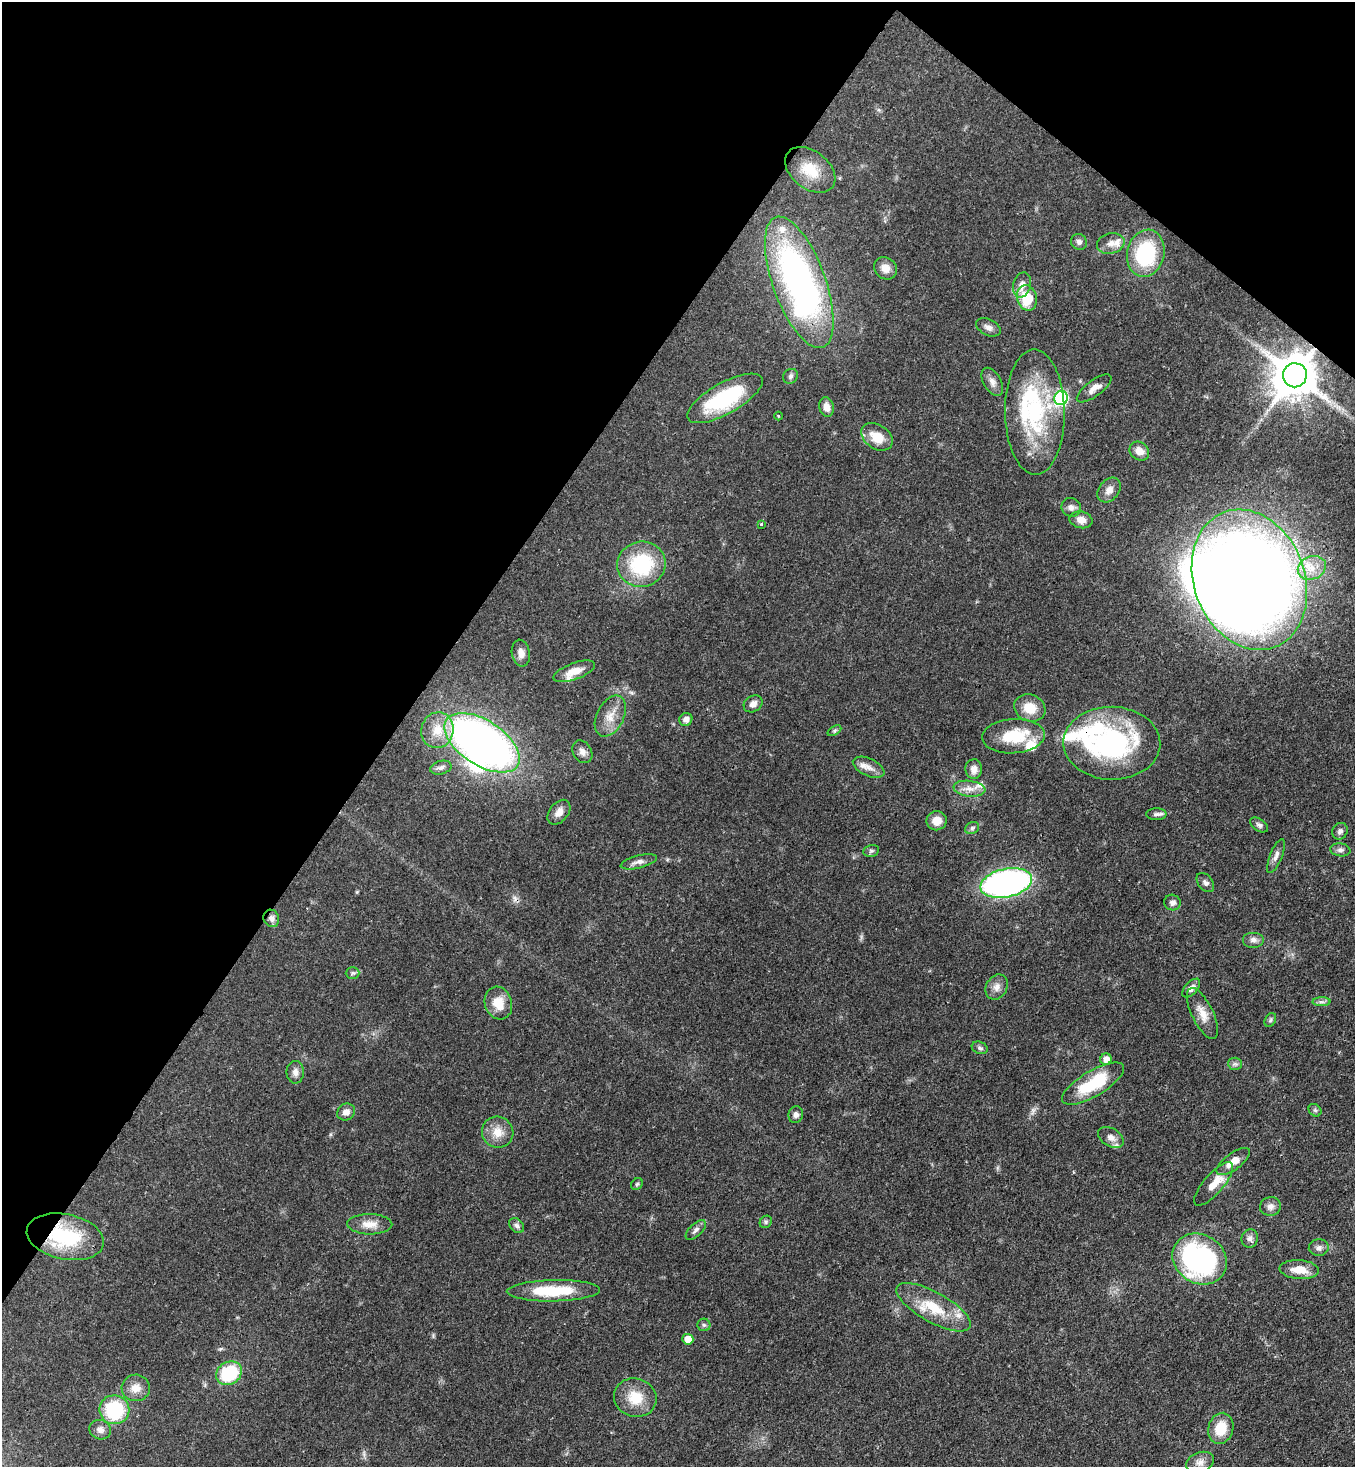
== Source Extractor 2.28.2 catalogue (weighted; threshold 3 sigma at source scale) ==
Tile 2 of 4 x 4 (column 2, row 1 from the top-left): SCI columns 1723-3075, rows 4456-5920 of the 6007 x 5984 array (HDU 1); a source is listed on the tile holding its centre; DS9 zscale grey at full resolution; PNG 1357 x 1469 px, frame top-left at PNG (2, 2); each listed source drawn as its Kron ellipse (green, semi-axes under 4 px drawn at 4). Shown black and unused: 34% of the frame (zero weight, under 3 of 4 exposures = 7% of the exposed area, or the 3 px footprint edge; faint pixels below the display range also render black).
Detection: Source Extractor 2.28.2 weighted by HDU 2 'WHT'; one run over the whole footprint, this tile lists its part. Background 0.0668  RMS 0.0037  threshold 0.0167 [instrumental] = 3 sigma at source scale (4.5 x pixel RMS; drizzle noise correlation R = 1.50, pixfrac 1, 0.05/0.05 arcsec/px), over >= 5 px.
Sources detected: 113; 2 inside a brighter object's white glare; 1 cosmic-ray / hot-pixel residue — neither listed nor drawn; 11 inside a brighter listed object's ellipse — not listed separately; the other 99 listed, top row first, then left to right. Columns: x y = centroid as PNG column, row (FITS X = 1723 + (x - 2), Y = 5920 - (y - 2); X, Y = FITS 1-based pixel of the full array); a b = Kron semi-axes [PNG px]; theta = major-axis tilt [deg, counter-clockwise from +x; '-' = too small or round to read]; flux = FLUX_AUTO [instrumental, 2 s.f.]
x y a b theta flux
810 170 28 19 -38 9.3
1079 242 8 7 - 1.4
1111 243 14 10 14 2.9
1146 253 24 18 76 29
885 268 12 10 -39 3
799 282 69 26 -70 140
1022 285 13 9 74 3.4
1027 298 13 10 -74 12
988 327 13 8 -25 2
1295 375 12 12 - 1600
791 376 8 7 - 0.96
992 382 15 8 -61 2.4
1094 388 21 8 37 3.2
725 398 42 15 29 32
1061 398 7 6 - 57
826 407 10 7 -77 2.9
1035 412 62 30 -89 40
778 416 4 3 - 0.34
877 437 17 12 -34 6.8
1139 451 10 8 -39 3.2
1109 490 14 10 50 2.7
1071 507 10 9 - 1.8
1081 520 11 8 -12 2.9
761 524 3 3 - 0.39
641 564 24 22 13 27
1312 568 14 11 23 5.8
1249 580 72 55 -69 660
521 653 13 9 -80 2.5
574 671 22 8 20 4.6
753 704 10 8 34 2.1
1030 708 16 13 -21 6.6
610 716 22 13 63 6
686 719 7 6 - 1.6
437 730 18 16 76 7.3
834 731 7 4 32 0.64
1013 736 31 17 4 14
482 743 43 22 -33 220
1112 743 48 36 -1 61
582 752 12 9 -59 2.1
869 767 17 8 -25 2.8
441 768 11 6 14 1.4
974 769 10 8 -89 2.9
969 789 16 8 -7 3.3
559 812 14 9 51 2.8
1156 814 10 6 0 1.2
937 821 10 9 - 4.1
1259 825 10 6 -34 1.1
972 828 7 5 29 0.89
1340 831 8 7 - 1.3
1340 850 10 6 -7 1.3
871 851 8 6 12 0.85
1276 856 18 6 68 2
639 862 19 6 14 2.2
1205 882 11 7 -51 1.3
1006 883 26 14 12 120
1172 903 8 7 - 1.4
271 918 9 7 -62 1.7
1253 940 11 8 0 1.7
353 973 7 5 1 0.73
997 987 13 10 60 2.6
1191 988 11 6 47 1.8
1321 1002 9 4 1 0.96
498 1003 16 13 -71 6.4
1202 1013 28 10 -64 5
1270 1020 7 5 61 0.78
980 1048 8 6 -21 0.84
1106 1059 6 5 - 2.7
1235 1064 7 6 - 0.97
295 1072 11 8 89 2
1093 1084 35 12 31 19
1315 1110 7 5 -42 0.8
346 1112 9 8 - 2.2
796 1115 8 7 - 1.3
498 1132 16 15 - 5.4
1111 1137 14 9 -31 2.7
1233 1162 20 8 36 4.5
637 1184 6 5 - 0.6
1214 1184 27 10 49 5.7
1270 1206 10 9 - 2
766 1222 6 5 - 0.71
370 1224 22 10 -1 4.7
517 1226 8 6 -43 1.1
696 1230 13 6 44 1.5
65 1237 39 22 -12 27
1250 1238 9 8 - 1.6
1319 1248 10 8 3 1.6
1200 1259 28 24 -32 77
1299 1270 20 9 -4 5.8
553 1291 47 10 1 17
934 1307 42 15 -29 14
704 1325 6 6 - 0.76
688 1339 5 5 - 5.1
229 1373 13 11 31 22
136 1388 14 13 - 3.7
635 1398 21 19 -17 9.3
114 1410 15 14 - 24
1221 1428 16 12 74 8.5
100 1430 11 9 -19 1.9
1200 1462 14 10 20 2.8
Overlapping masked pixels (flux is a lower limit): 4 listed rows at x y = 1295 375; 1112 743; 271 918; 65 1237